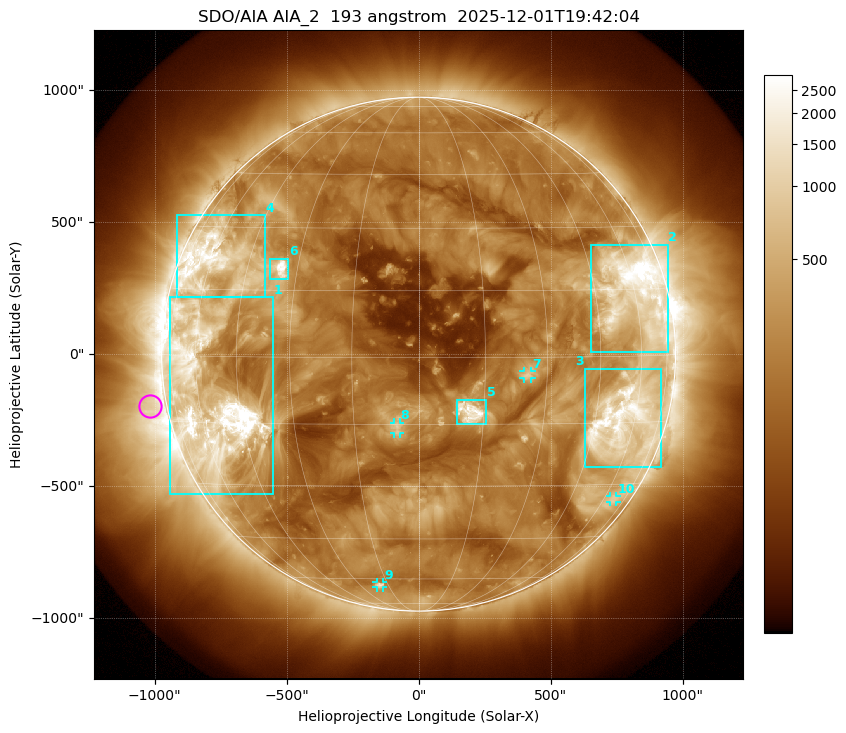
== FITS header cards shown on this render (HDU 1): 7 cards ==
TELESCOP= 'SDO/AIA '           / For AIA: SDO/AIA
INSTRUME= 'AIA_2   '           / For AIA: AIA_ATA1, AIA_ATA2, AIA_ATA3 or AIA_AT
WAVELNTH=                  193 / [angstrom] Wavelength
WAVEUNIT= 'angstrom'           / Wavelength unit: angstrom
DATE-OBS= '2025-12-01T19:42:04.843' / [ISO] Date when observation started; ISO 8
CTYPE1  = 'HPLN-TAN'           / CTYPE1: HPLN
CTYPE2  = 'HPLT-TAN'           / CTYPE2: HPLT

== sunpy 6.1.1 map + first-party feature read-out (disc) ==
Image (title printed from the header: SDO/AIA AIA_2  193 angstrom  2025-12-01T19:42:04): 1024 x 1024 px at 2.4 arcsec/px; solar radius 974 arcsec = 406 px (full disc in frame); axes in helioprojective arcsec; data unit not stated in the header (colour bar unlabelled)
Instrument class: DISC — disc imager (sunpy class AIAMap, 193 A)
Bright regions (active regions / flare kernels): reference = the median radial profile (limb darkening/brightening removed); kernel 9 px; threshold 5 sigma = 525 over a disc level ~194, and >= 1.15x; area >= 12 px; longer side >= 10 px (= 24 arcsec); searched inside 0.97 R_sun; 10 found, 10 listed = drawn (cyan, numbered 1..; 4 of them under ~33 arcsec drawn as corner ticks so the feature stays visible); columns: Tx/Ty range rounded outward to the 5 arcsec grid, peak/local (2 s.f.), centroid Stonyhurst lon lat
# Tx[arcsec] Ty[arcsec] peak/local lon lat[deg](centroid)
1 -945..-550 -530..215 24 -56 -10
2 650..945 5..415 19 +59 +14
3 630..920 -430..-55 12 +56 -15
4 -915..-580 215..525 9.7 -58 +21
5 145..255 -265..-170 17 +12 -12
6 -565..-495 280..365 16 -35 +20
7 395..430 -90..-65 5.6 +25 -4
8 -95..-70 -300..-260 5.3 -5 -16
9 -160..-135 -885..-865 5.1 -19 -63
10 725..750 -560..-535 3.2 +66 -34
Off-limb structures (1.02-1.3 R_sun): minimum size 162 px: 2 found; the strongest spans PA ~65..135 deg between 1.02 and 1.3 R_sun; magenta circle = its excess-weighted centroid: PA ~100 deg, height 1.07 R_sun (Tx ~-1020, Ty ~-200 arcsec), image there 2.8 x the reference